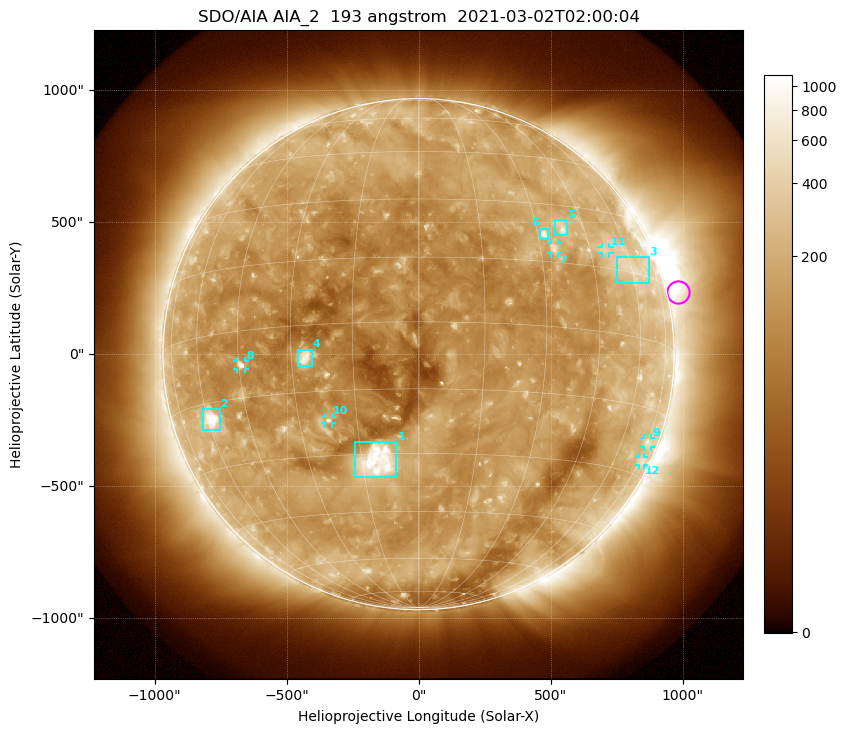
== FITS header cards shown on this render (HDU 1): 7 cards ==
TELESCOP= 'SDO/AIA '           / For AIA: SDO/AIA
INSTRUME= 'AIA_2   '           / For AIA: AIA_ATA1, AIA_ATA2, AIA_ATA3 or AIA_AT
WAVELNTH=                  193 / [angstrom] Wavelength
WAVEUNIT= 'angstrom'           / Wavelength unit: angstrom
DATE-OBS= '2021-03-02T02:00:04.844' / [ISO] Date when observation started; ISO 8
CTYPE1  = 'HPLN-TAN'           / CTYPE1: HPLN
CTYPE2  = 'HPLT-TAN'           / CTYPE2: HPLT

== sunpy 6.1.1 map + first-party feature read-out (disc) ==
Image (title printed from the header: SDO/AIA AIA_2  193 angstrom  2021-03-02T02:00:04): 1024 x 1024 px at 2.4 arcsec/px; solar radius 968 arcsec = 403 px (full disc in frame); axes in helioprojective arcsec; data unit not stated in the header (colour bar unlabelled)
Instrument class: DISC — disc imager (sunpy class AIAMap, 193 A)
Bright regions (active regions / flare kernels): reference = the median radial profile (limb darkening/brightening removed); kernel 9 px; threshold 5 sigma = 223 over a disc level ~126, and >= 1.15x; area >= 12 px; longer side >= 10 px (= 24 arcsec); searched inside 0.97 R_sun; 12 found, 12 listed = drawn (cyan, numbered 1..; 6 of them under ~33 arcsec drawn as corner ticks so the feature stays visible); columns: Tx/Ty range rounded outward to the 5 arcsec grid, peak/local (2 s.f.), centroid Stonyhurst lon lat
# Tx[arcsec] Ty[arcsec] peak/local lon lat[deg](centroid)
1 -240..-85 -465..-330 13 -11 -32
2 -815..-750 -290..-205 9.9 -59 -19
3 750..870 270..370 2.7 +61 +16
4 -455..-405 -45..20 7.8 -27 -7
5 515..565 450..510 4.8 +38 +24
6 455..495 435..475 7.4 +32 +22
7 500..530 380..420 4.4 +34 +18
8 -690..-655 -55..-25 5.7 -44 -8
9 855..880 -350..-320 3 +75 -22
10 -355..-325 -265..-235 5.1 -22 -22
11 690..725 380..405 2.6 +51 +19
12 835..855 -420..-390 2.4 +76 -27
Off-limb structures (1.02-1.3 R_sun): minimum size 162 px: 7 found; the strongest spans PA ~230..320 deg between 1.02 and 1.3 R_sun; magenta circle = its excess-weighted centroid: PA ~285 deg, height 1.04 R_sun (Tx ~985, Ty ~235 arcsec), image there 2.8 x the reference